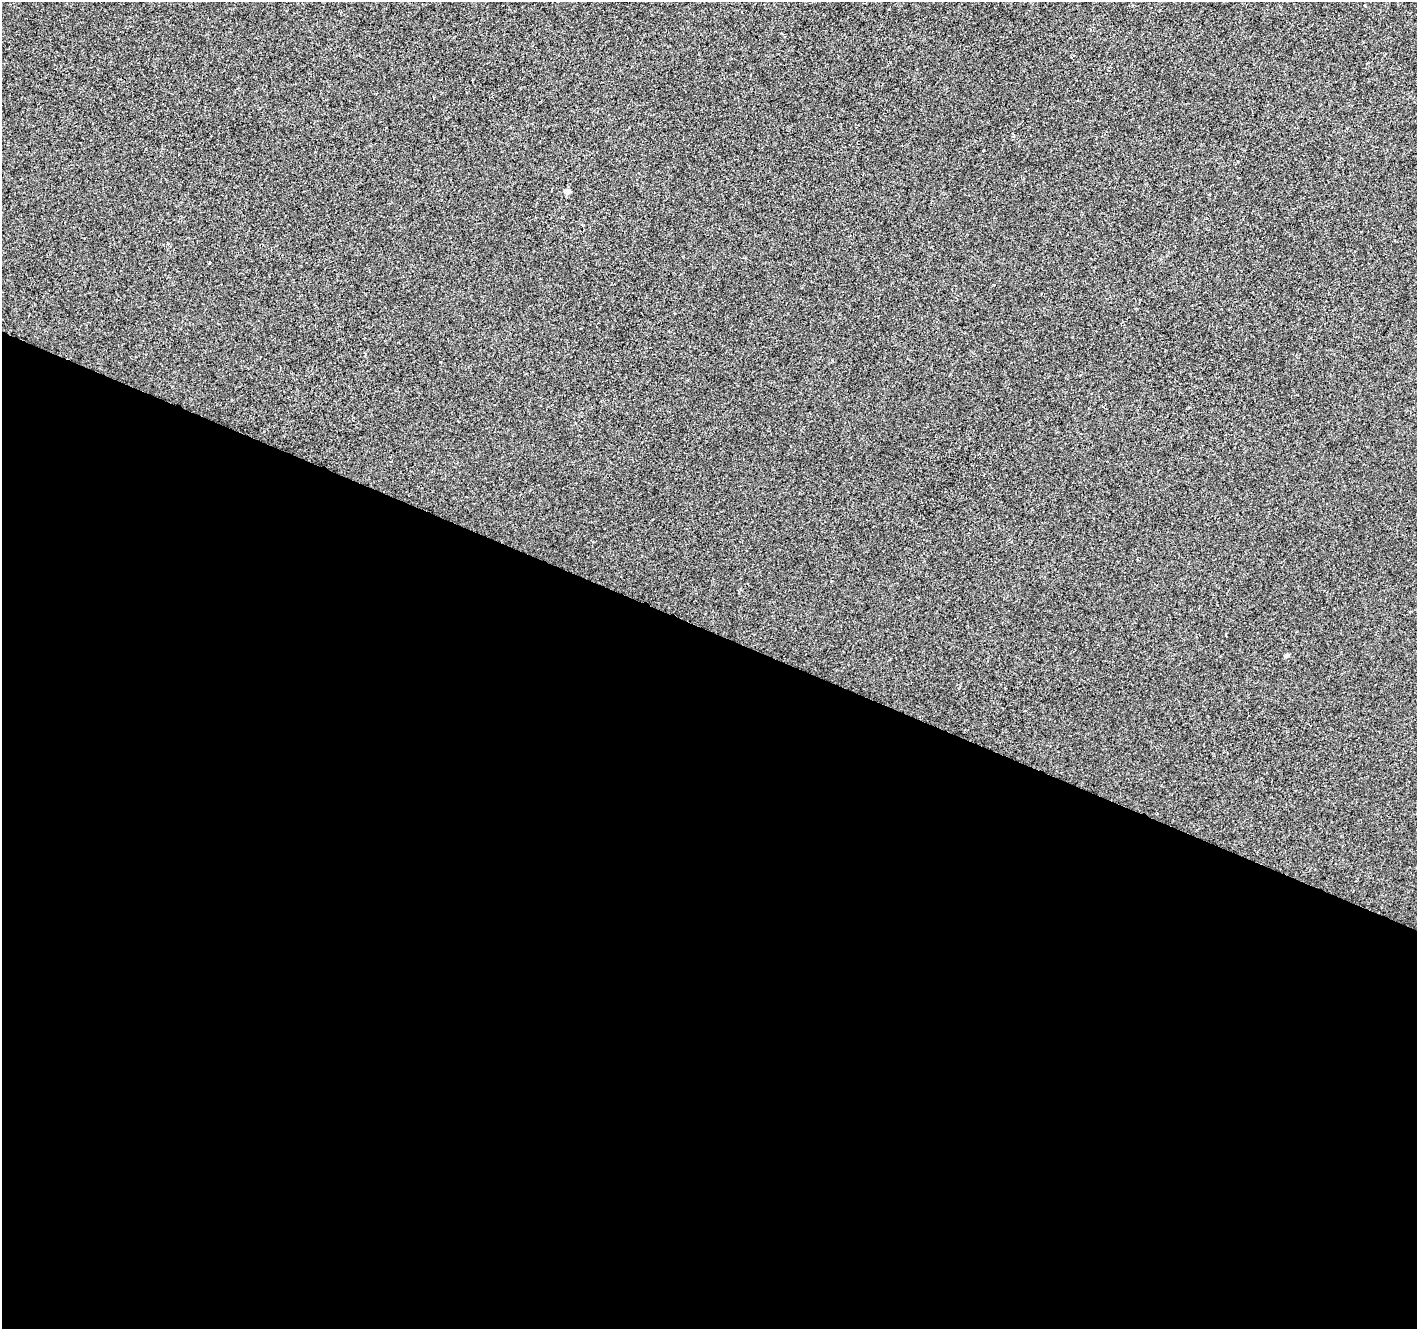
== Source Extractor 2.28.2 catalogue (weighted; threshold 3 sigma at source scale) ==
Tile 14 of 4 x 4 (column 2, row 4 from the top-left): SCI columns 1422-2836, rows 270-1596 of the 5667 x 5782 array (HDU 1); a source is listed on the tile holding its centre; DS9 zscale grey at full resolution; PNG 1419 x 1331 px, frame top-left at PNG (2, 2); no overlay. Shown black and unused: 53% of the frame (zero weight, under 2 of 3 exposures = <1% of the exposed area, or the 3 px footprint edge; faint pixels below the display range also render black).
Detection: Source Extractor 2.28.2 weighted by HDU 2 'WHT'; one run over the whole footprint, this tile lists its part. Background -6.41e-04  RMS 0.0041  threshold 0.0186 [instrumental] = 3 sigma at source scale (4.5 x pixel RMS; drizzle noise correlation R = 1.50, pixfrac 1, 0.0396/0.0396 arcsec/px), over >= 5 px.
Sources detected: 5; all 5 listed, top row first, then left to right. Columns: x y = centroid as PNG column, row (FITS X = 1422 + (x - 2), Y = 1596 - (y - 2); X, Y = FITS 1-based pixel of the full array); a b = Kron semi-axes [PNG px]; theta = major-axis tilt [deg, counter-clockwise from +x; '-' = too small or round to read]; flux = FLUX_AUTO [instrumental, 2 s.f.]
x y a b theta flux
1365 6 3 2 - 0.36
567 192 6 5 - 2.4
994 285 3 2 - 0.42
1410 612 3 2 - 0.56
1286 655 6 5 - 0.69